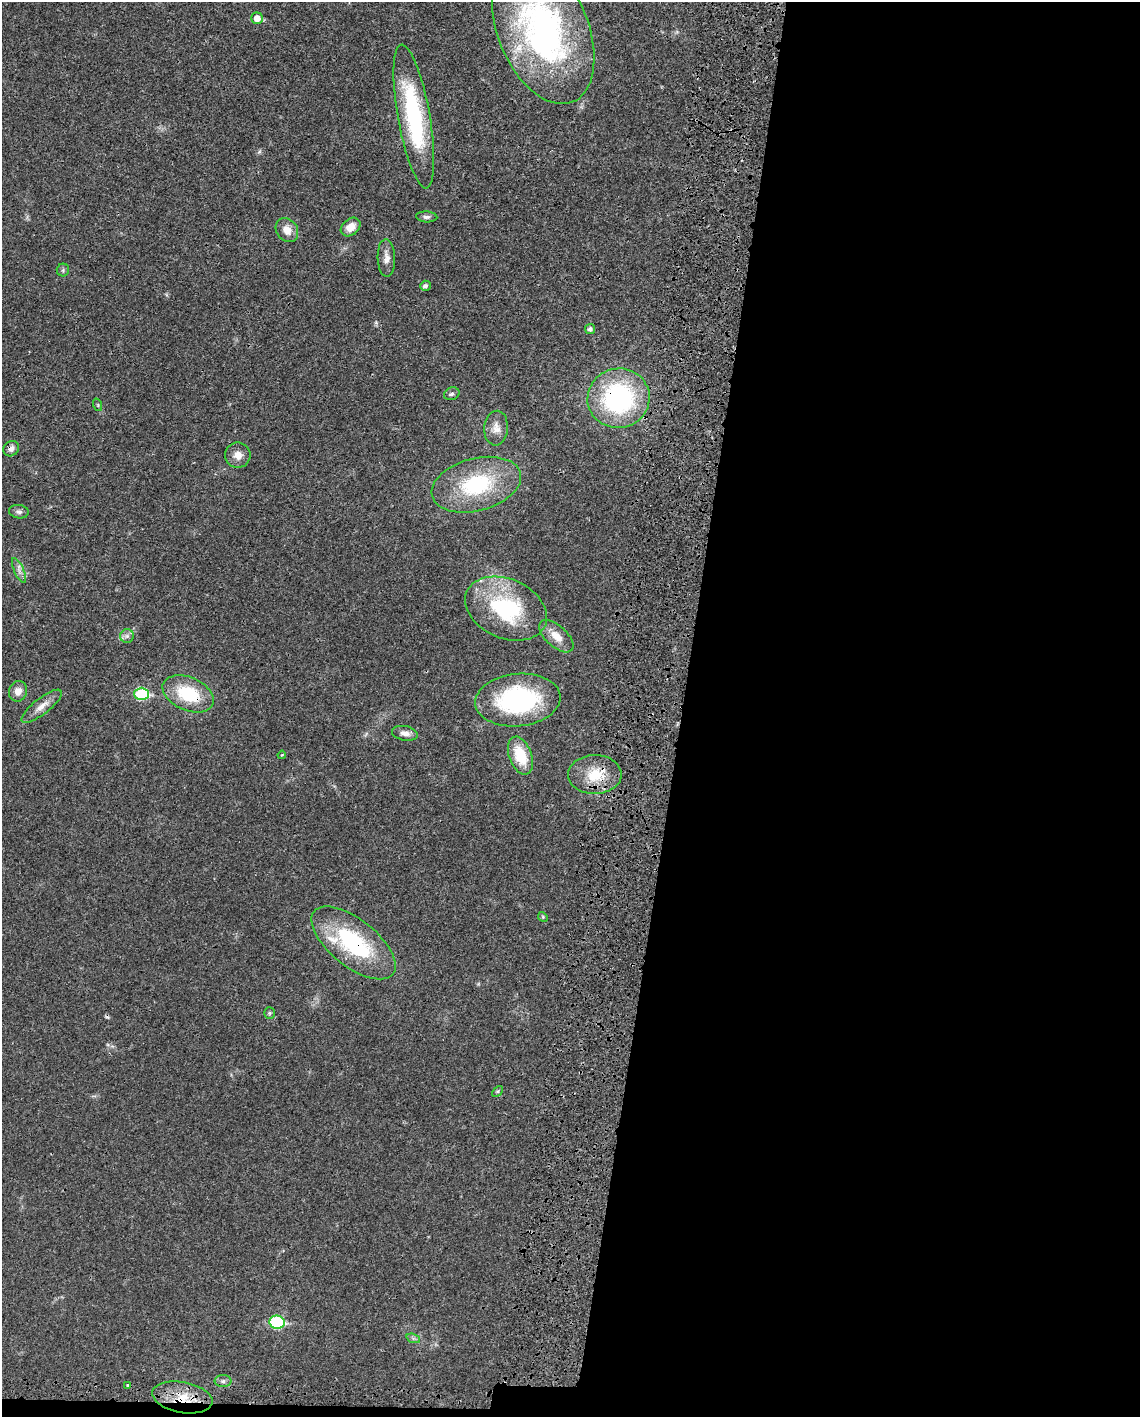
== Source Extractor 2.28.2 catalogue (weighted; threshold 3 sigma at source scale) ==
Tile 12 of 4 x 3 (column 4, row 3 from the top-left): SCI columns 3506-4643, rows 259-1673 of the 4733 x 4651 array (HDU 1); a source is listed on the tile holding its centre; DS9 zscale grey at full resolution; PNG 1142 x 1419 px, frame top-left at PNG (2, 2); each listed source drawn as its Kron ellipse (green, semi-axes under 4 px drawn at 4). Shown black and unused: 41% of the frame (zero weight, under 3 of 4 exposures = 7% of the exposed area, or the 3 px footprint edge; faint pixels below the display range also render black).
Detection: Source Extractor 2.28.2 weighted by HDU 2 'WHT'; one run over the whole footprint, this tile lists its part. Background 0.0165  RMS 0.0028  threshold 0.0125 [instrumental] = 3 sigma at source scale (4.5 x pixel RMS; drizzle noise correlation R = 1.50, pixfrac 1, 0.05/0.05 arcsec/px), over >= 5 px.
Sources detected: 43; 2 cosmic-ray / hot-pixel residue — neither listed nor drawn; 1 inside a brighter listed object's ellipse — not listed separately; the other 40 listed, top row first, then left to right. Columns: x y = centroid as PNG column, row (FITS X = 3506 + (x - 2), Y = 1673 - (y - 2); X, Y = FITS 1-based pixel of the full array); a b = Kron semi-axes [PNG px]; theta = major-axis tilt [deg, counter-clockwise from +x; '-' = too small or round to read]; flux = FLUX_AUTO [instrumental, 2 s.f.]
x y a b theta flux
257 18 6 5 - 2.7
543 30 77 45 -68 86
414 116 73 16 -80 35
427 217 10 5 -3 0.89
351 227 11 8 40 3.2
287 230 13 10 -55 2.9
386 258 19 8 -88 2.2
63 270 6 6 - 0.53
425 286 5 5 - 0.9
590 329 5 5 - 0.96
452 394 8 6 23 0.79
619 398 31 29 16 44
98 405 6 4 -72 0.35
496 428 17 12 85 2.5
11 449 8 7 - 1.3
238 455 13 12 - 2.5
476 485 46 26 15 24
19 512 10 6 -8 0.9
19 570 13 4 -66 1.2
506 609 43 29 -24 29
127 636 7 7 - 0.93
556 636 21 10 -42 3.8
18 691 10 9 - 2.3
142 694 7 6 - 23
188 694 27 16 -23 14
518 700 43 26 6 37
42 706 25 8 38 2.9
405 733 13 7 -11 1.7
282 755 4 3 - 0.29
520 755 20 11 -69 9.9
595 775 27 19 0 8.3
543 917 5 4 - 0.32
354 943 50 23 -38 29
269 1013 6 5 - 0.47
497 1091 6 4 45 0.36
277 1322 8 6 -8 27
413 1338 7 4 -18 0.65
223 1381 8 6 0 0.86
128 1385 2 2 - 0.3
182 1397 30 15 -10 8.2
Overlapping masked pixels (flux is a lower limit): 7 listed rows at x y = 543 30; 619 398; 11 449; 188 694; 595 775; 354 943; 182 1397
Isophote crosses this tile's border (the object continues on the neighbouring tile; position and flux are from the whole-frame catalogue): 1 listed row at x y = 543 30